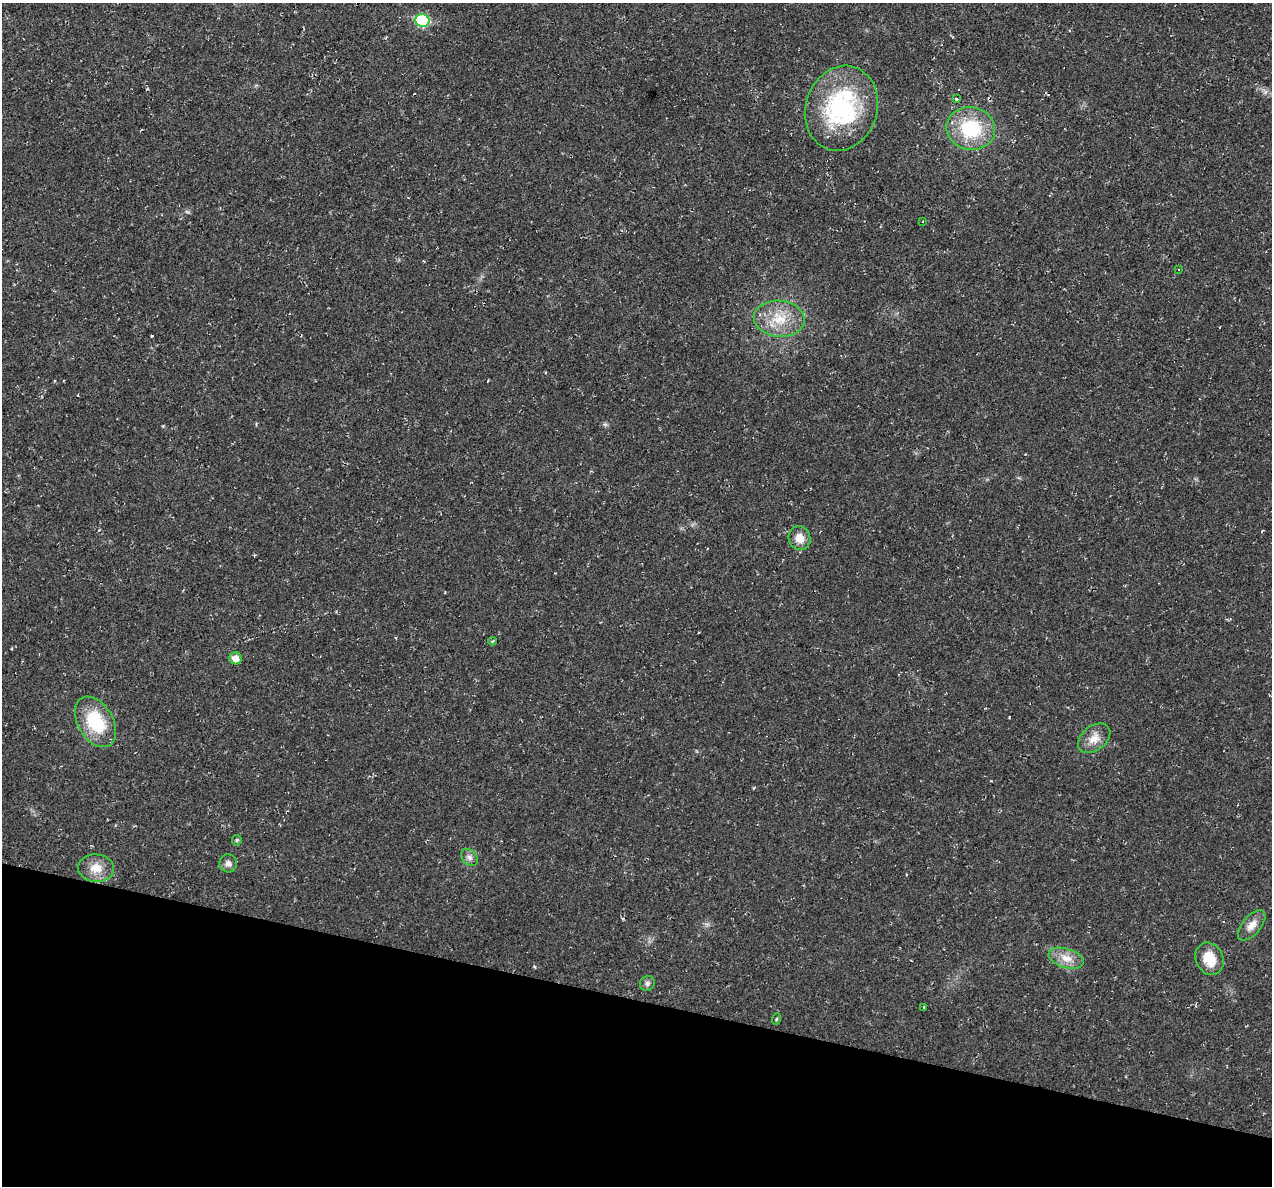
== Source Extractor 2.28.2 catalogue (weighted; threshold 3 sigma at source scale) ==
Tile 15 of 4 x 4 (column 3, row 4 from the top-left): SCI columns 2541-3810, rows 124-1307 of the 5084 x 5107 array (HDU 1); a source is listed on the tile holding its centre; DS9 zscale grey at full resolution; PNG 1274 x 1188 px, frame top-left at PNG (2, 3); each listed source drawn as its Kron ellipse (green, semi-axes under 4 px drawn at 4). Shown black and unused: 16% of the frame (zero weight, under 2 of 3 exposures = <1% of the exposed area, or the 3 px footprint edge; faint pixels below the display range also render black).
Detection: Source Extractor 2.28.2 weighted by HDU 2 'WHT'; one run over the whole footprint, this tile lists its part. Background 0.0221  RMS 0.0062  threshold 0.0279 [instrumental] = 3 sigma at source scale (4.5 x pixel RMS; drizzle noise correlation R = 1.50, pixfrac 1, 0.05/0.05 arcsec/px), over >= 5 px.
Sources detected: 23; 1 cosmic-ray / hot-pixel residue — neither listed nor drawn; the other 22 listed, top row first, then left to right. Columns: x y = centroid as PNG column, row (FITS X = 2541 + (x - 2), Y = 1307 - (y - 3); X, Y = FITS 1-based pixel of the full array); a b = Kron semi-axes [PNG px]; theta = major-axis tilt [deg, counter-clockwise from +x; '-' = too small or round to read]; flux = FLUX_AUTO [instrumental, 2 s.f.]
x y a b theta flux
422 20 7 6 - 45
956 99 3 3 - 5.4
841 108 43 36 72 80
971 129 24 21 -11 37
923 221 3 2 - 0.4
1179 269 3 2 - 0.46
779 319 25 18 -5 18
800 538 12 10 -69 6.9
492 641 4 4 - 0.68
235 658 6 6 - 5.2
95 722 27 17 -59 31
1094 738 18 12 38 7.2
237 840 5 5 - 0.79
469 857 9 7 -46 2.5
228 863 9 9 - 2.9
96 868 18 13 -4 9.2
1252 925 18 9 49 5.6
1066 958 18 9 -16 7.3
1210 959 17 13 -65 13
647 983 8 7 - 1.9
924 1007 4 2 - 0.55
776 1019 6 3 71 0.61